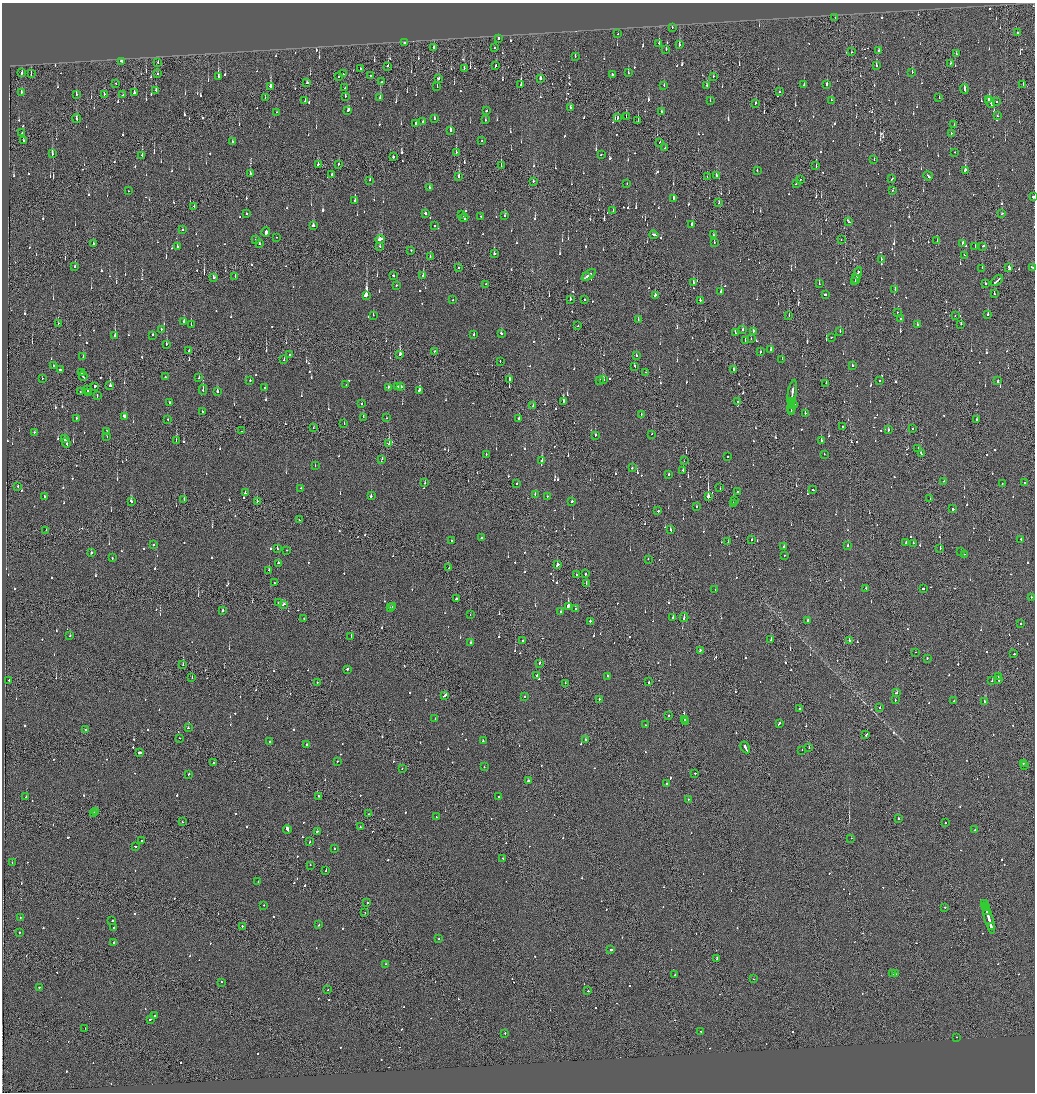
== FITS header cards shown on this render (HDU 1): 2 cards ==
NAXIS1  =                 2065
NAXIS2  =                 2180

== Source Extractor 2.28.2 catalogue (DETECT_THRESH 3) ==
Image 2065 x 2180 px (HDU 1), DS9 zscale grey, zoomed out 1/2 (1 PNG px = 2 x 2 image px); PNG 1037 x 1094 px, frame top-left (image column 1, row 2179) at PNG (2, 3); each listed source drawn as its Kron ellipse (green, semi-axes under 4 px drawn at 4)
Background -0.138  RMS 0.067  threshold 0.202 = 3 sigma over >= 5 px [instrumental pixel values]
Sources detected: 1400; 78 cannot appear on this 1/2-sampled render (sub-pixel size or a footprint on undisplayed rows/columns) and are neither listed nor drawn; of the other 1322, the 500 brightest by FLUX_AUTO listed and drawn (822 fainter detections omitted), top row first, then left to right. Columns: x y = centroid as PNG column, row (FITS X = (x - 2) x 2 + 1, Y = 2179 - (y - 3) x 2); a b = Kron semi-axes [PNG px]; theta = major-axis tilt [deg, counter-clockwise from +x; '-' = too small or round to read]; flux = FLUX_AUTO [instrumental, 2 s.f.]
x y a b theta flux
835 18 2 1 - 84
672 27 2 1 - 120
1018 32 2 2 - 120
618 33 2 1 - 110
498 38 2 2 - 460
404 43 2 2 - 180
659 43 3 2 - 140
679 45 3 1 - 200
495 47 2 2 - 220
434 48 2 2 - 210
666 49 2 2 - 81
878 50 2 2 - 76
852 52 2 1 - 150
957 54 2 2 - 84
575 56 2 2 - 88
122 61 3 2 - 580
158 62 2 2 - 74
950 63 2 2 - 91
876 65 2 2 - 91
388 66 3 1 - 240
495 66 2 2 - 110
464 68 3 2 - 150
360 69 2 1 - 80
912 72 3 2 - 92
22 73 2 2 - 170
31 73 3 2 - 86
157 73 2 1 - 270
628 73 2 2 - 110
343 74 2 1 - 120
370 75 2 1 - 180
612 75 2 2 - 340
218 76 3 2 - 490
338 76 2 1 - 220
713 76 2 1 - 90
439 79 2 2 - 160
540 79 2 2 - 530
382 82 2 1 - 140
115 83 2 1 - 88
307 83 2 2 - 160
521 85 3 1 - 510
664 85 3 2 - 77
707 85 2 2 - 100
804 85 2 2 - 190
827 85 2 2 - 840
1023 85 2 1 - 170
437 86 3 2 - 140
270 87 3 2 - 250
345 88 2 2 - 130
964 89 5 2 - 350
156 90 2 2 - 160
780 92 2 2 - 120
21 93 4 2 - 310
134 93 3 2 - 340
76 94 2 1 - 110
104 94 2 2 - 120
123 95 2 2 - 99
345 96 2 2 - 120
265 97 2 1 - 88
380 98 3 2 - 160
939 98 2 2 - 150
989 99 4 2 - 1400
305 100 2 2 - 87
831 100 2 1 - 130
710 101 2 2 - 96
990 102 6 2 -66 2800
996 102 2 2 - 95
755 103 2 2 - 120
570 108 2 2 - 150
348 110 4 2 - 100
486 111 2 2 - 170
276 112 2 2 - 110
661 112 3 2 - 120
626 116 3 1 - 86
997 116 2 1 - 410
77 118 4 2 - 180
434 118 2 2 - 220
618 118 3 2 - 190
485 120 2 2 - 110
638 120 3 1 - 77
423 122 2 2 - 190
416 123 2 2 - 340
954 125 2 1 - 78
451 131 2 2 - 350
22 133 2 2 - 120
951 133 2 2 - 76
23 141 3 2 - 80
482 141 2 2 - 89
232 142 2 2 - 97
660 142 2 1 - 230
665 148 2 2 - 150
456 152 3 2 - 90
954 152 2 1 - 110
52 154 3 2 - 630
601 154 2 2 - 100
142 155 2 2 - 100
393 157 2 1 - 790
874 160 2 1 - 81
338 164 2 1 - 130
318 165 3 2 - 310
501 165 2 1 - 210
816 165 2 2 - 140
757 170 2 2 - 94
965 170 3 2 - 530
250 174 2 1 - 340
332 175 2 2 - 230
459 176 3 2 - 470
716 176 2 2 - 220
928 176 4 2 - 280
707 177 2 1 - 200
800 179 2 1 - 180
892 179 3 2 - 96
370 180 2 2 - 150
533 181 2 1 - 93
627 184 2 2 - 100
796 184 3 2 - 180
429 187 2 2 - 280
893 190 2 2 - 100
128 191 2 1 - 84
1033 197 2 2 - 410
673 199 3 2 - 300
355 200 2 2 - 190
719 203 2 1 - 79
194 206 2 1 - 120
613 211 2 2 - 120
425 213 2 2 - 420
1002 213 3 2 - 79
247 214 2 2 - 490
461 215 2 2 - 130
481 216 2 2 - 79
504 216 3 2 - 150
464 218 4 2 - 220
848 221 4 2 - 180
692 224 2 2 - 120
313 225 3 2 - 100
435 226 2 2 - 150
182 230 2 2 - 120
266 232 4 2 - 530
654 235 4 2 - 510
713 235 2 2 - 94
276 237 2 2 - 88
380 239 4 2 - 330
256 240 2 2 - 120
841 240 2 1 - 81
937 240 2 1 - 81
714 242 2 2 - 85
963 243 2 2 - 700
93 244 2 2 - 230
259 244 2 2 - 81
380 246 2 2 - 230
975 246 2 2 - 88
982 246 2 1 - 230
177 247 2 2 - 220
411 250 2 1 - 110
494 254 2 2 - 190
965 255 3 2 - 98
430 257 2 1 - 82
881 259 2 2 - 200
74 267 2 2 - 170
1033 267 3 2 - 270
459 268 2 2 - 130
982 268 2 1 - 75
1009 268 3 2 - 350
393 275 2 2 - 260
423 275 3 2 - 1100
589 275 8 2 36 340
587 276 3 2 - 220
857 276 9 1 71 650
214 277 3 2 - 79
235 277 2 1 - 160
856 279 5 2 - 220
997 281 7 2 42 560
855 282 3 1 - 190
693 283 2 2 - 340
485 284 2 1 - 74
819 284 2 2 - 120
985 284 2 2 - 220
396 285 2 2 - 140
895 290 2 2 - 150
721 292 3 2 - 250
825 294 2 2 - 230
994 294 2 2 - 340
366 295 3 2 - 5000
655 295 2 2 - 580
571 299 2 2 - 180
584 299 2 2 - 170
453 300 2 2 - 400
700 300 2 2 - 240
897 312 2 2 - 150
988 314 3 2 - 140
373 315 2 2 - 220
789 315 2 1 - 79
955 315 2 1 - 82
900 319 2 2 - 86
638 320 2 2 - 85
184 322 3 2 - 97
58 323 2 1 - 210
917 324 2 2 - 96
961 324 2 1 - 270
191 325 2 1 - 140
578 326 2 2 - 91
161 329 2 2 - 83
742 329 2 2 - 88
753 331 3 2 - 210
840 331 2 2 - 120
501 333 2 2 - 120
735 333 2 2 - 300
474 334 2 2 - 150
115 335 2 2 - 190
152 335 2 2 - 96
831 337 2 2 - 220
751 339 2 2 - 92
745 340 2 2 - 130
166 344 2 2 - 130
771 349 2 2 - 88
189 351 2 2 - 100
434 351 2 1 - 160
761 352 2 1 - 110
400 354 4 2 - 270
289 355 2 2 - 74
636 355 2 2 - 100
83 357 2 2 - 210
284 359 3 2 - 79
782 359 2 2 - 83
500 361 2 2 - 83
53 365 2 2 - 120
852 365 2 2 - 100
634 366 3 1 - 140
734 369 2 2 - 390
61 370 3 2 - 290
646 372 2 2 - 130
82 373 3 2 - 320
83 376 4 2 - 470
165 377 2 2 - 93
199 377 2 1 - 120
42 379 2 2 - 85
509 379 3 2 - 170
603 380 3 2 - 320
880 380 2 2 - 82
250 381 2 2 - 89
600 381 2 2 - 200
998 381 2 2 - 270
826 383 2 1 - 76
346 385 2 2 - 74
95 386 3 2 - 330
110 386 2 2 - 460
398 386 2 2 - 140
265 387 2 2 - 79
388 387 2 2 - 320
401 387 2 2 - 94
87 389 3 1 - 270
203 390 5 2 - 85
419 390 3 2 - 340
217 391 2 2 - 240
80 392 2 1 - 84
88 393 3 2 - 320
792 393 13 2 81 740
97 395 3 2 - 260
563 401 2 2 - 540
738 401 2 1 - 300
170 402 2 2 - 230
791 402 2 2 - 310
361 403 2 2 - 110
791 404 2 2 - 210
794 404 3 2 - 150
533 406 2 2 - 250
791 408 5 2 - 450
203 411 2 2 - 150
791 411 3 2 - 220
805 413 2 2 - 260
641 414 2 2 - 94
125 416 4 2 - 300
363 417 2 1 - 150
386 418 2 2 - 81
76 419 2 2 - 98
168 419 2 2 - 150
519 419 2 2 - 200
976 419 2 2 - 110
344 424 2 2 - 85
842 426 2 2 - 600
313 428 2 1 - 79
913 429 2 2 - 100
888 430 2 2 - 330
107 431 2 2 - 110
241 431 2 1 - 84
34 432 2 2 - 100
652 434 2 2 - 78
596 435 2 2 - 98
107 437 2 2 - 110
65 439 3 2 - 210
176 440 2 1 - 110
821 440 2 2 - 170
66 443 5 2 - 280
389 444 2 2 - 210
918 448 3 1 - 150
486 454 2 2 - 96
824 454 2 2 - 80
921 454 4 2 - 260
727 457 2 2 - 190
382 459 2 2 - 160
542 460 3 2 - 91
684 461 2 1 - 360
315 466 2 2 - 160
632 468 2 2 - 270
683 470 2 2 - 170
669 474 2 2 - 190
944 481 2 1 - 130
1025 482 2 1 - 210
425 483 2 2 - 78
517 483 2 2 - 81
1002 484 2 2 - 160
18 486 2 1 - 80
301 488 2 2 - 85
720 488 2 2 - 140
813 490 3 2 - 190
737 492 2 2 - 100
245 493 2 2 - 89
535 494 2 2 - 91
45 496 2 2 - 160
371 496 2 2 - 420
547 496 2 2 - 93
708 497 3 2 - 7100
930 499 2 1 - 83
184 500 2 2 - 230
735 500 2 1 - 100
257 501 2 2 - 140
131 502 3 2 - 160
572 502 2 2 - 230
733 503 2 1 - 150
697 507 2 2 - 77
952 509 2 2 - 490
658 511 2 2 - 270
299 520 2 1 - 130
46 530 2 2 - 95
670 530 3 2 - 140
482 537 3 2 - 390
1021 539 2 2 - 130
752 540 2 1 - 190
451 541 2 2 - 110
728 542 2 1 - 120
906 543 3 2 - 150
913 543 2 2 - 230
153 545 2 2 - 120
784 546 2 2 - 110
848 546 2 2 - 130
940 548 2 1 - 82
277 549 2 2 - 100
287 550 2 2 - 73
961 551 2 2 - 110
91 552 2 2 - 460
964 554 2 2 - 91
785 555 2 2 - 200
112 558 2 2 - 76
648 559 2 2 - 86
278 563 2 2 - 210
558 565 2 2 - 750
449 568 2 2 - 140
269 570 2 2 - 220
585 574 2 1 - 91
576 575 2 1 - 80
274 583 2 2 - 87
586 583 2 1 - 78
866 588 2 2 - 360
923 589 2 2 - 430
715 590 2 1 - 110
1031 597 2 2 - 120
456 599 2 2 - 300
279 603 2 1 - 810
284 604 3 2 - 200
392 606 2 1 - 130
568 606 2 2 - 3700
390 608 2 2 - 130
575 609 2 2 - 330
222 610 3 2 - 200
561 611 2 2 - 170
470 615 2 1 - 78
684 617 4 2 - 450
304 618 2 1 - 90
673 618 2 2 - 180
808 620 2 2 - 520
590 621 2 2 - 270
1021 623 2 2 - 81
70 636 2 2 - 85
351 637 2 1 - 80
771 639 3 2 - 170
849 640 2 1 - 650
523 641 3 2 - 160
471 643 2 2 - 80
700 650 2 2 - 170
915 652 2 1 - 520
1014 654 2 2 - 86
927 658 2 2 - 94
540 663 3 2 - 160
183 664 2 2 - 100
347 669 2 2 - 180
537 675 3 2 - 220
607 676 2 2 - 220
192 677 2 1 - 250
998 677 3 1 - 120
999 679 4 2 - 200
9 680 2 2 - 83
992 681 2 1 - 310
649 682 2 2 - 250
317 683 2 2 - 89
565 683 2 2 - 82
897 693 2 2 - 180
445 696 3 2 - 480
524 696 2 2 - 110
599 699 2 2 - 81
895 700 2 2 - 110
954 701 2 2 - 99
984 702 2 2 - 830
880 708 2 1 - 200
799 709 2 1 - 180
669 715 2 1 - 77
435 719 2 2 - 110
684 719 2 2 - 200
686 721 2 2 - 180
779 724 3 2 - 250
645 725 2 2 - 150
188 728 2 2 - 75
85 730 2 2 - 93
866 735 3 2 - 190
179 738 2 1 - 95
585 740 2 2 - 220
270 741 2 2 - 130
483 741 2 2 - 93
307 745 2 2 - 240
745 747 6 2 -61 610
809 748 2 1 - 120
802 750 2 2 - 110
140 753 3 2 - 180
337 761 2 2 - 81
214 762 2 1 - 81
1023 763 2 1 - 300
1025 766 2 2 - 290
484 767 2 2 - 81
402 769 2 2 - 74
695 773 2 2 - 120
189 774 2 2 - 75
528 781 3 2 - 170
666 783 2 2 - 130
318 796 2 1 - 80
26 797 2 2 - 180
499 797 2 2 - 81
688 799 2 2 - 77
95 812 3 2 - 280
94 814 3 2 - 260
369 814 2 2 - 78
436 817 2 2 - 110
898 818 2 2 - 290
182 822 2 2 - 75
945 822 2 1 - 80
360 827 2 2 - 80
287 829 4 2 - 660
975 830 2 2 - 76
317 831 2 2 - 110
851 838 2 1 - 100
141 841 2 2 - 170
310 842 2 2 - 93
135 847 2 2 - 350
334 848 2 2 - 170
503 858 2 2 - 78
12 862 2 2 - 75
310 865 2 1 - 89
326 871 2 1 - 86
258 882 2 1 - 140
367 903 2 2 - 130
985 903 3 2 - 230
264 905 2 2 - 80
945 907 2 2 - 230
986 907 4 2 - 330
987 912 3 2 - 310
365 913 2 2 - 120
20 918 2 2 - 120
989 919 15 2 -74 1000
112 921 2 2 - 110
319 925 2 2 - 75
242 926 2 1 - 130
991 927 3 2 - 280
114 928 2 2 - 180
19 932 2 2 - 88
439 939 2 2 - 94
113 943 2 2 - 230
611 950 2 2 - 210
716 958 3 1 - 180
385 964 2 2 - 78
893 974 2 2 - 74
896 974 2 1 - 450
675 975 2 2 - 250
754 979 2 2 - 87
221 982 2 2 - 140
39 987 2 2 - 100
328 990 2 1 - 140
588 991 2 2 - 120
154 1016 2 2 - 110
150 1019 3 1 - 170
85 1028 2 2 - 86
701 1031 2 2 - 210
505 1033 2 2 - 76
957 1037 2 2 - 110
At the frame edge (FLAGS 8, measured only in part): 2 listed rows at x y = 1033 197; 1033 267
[822 fainter detections neither listed nor drawn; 78 sub-pixel or undisplayed-footprint detections neither listed nor drawn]